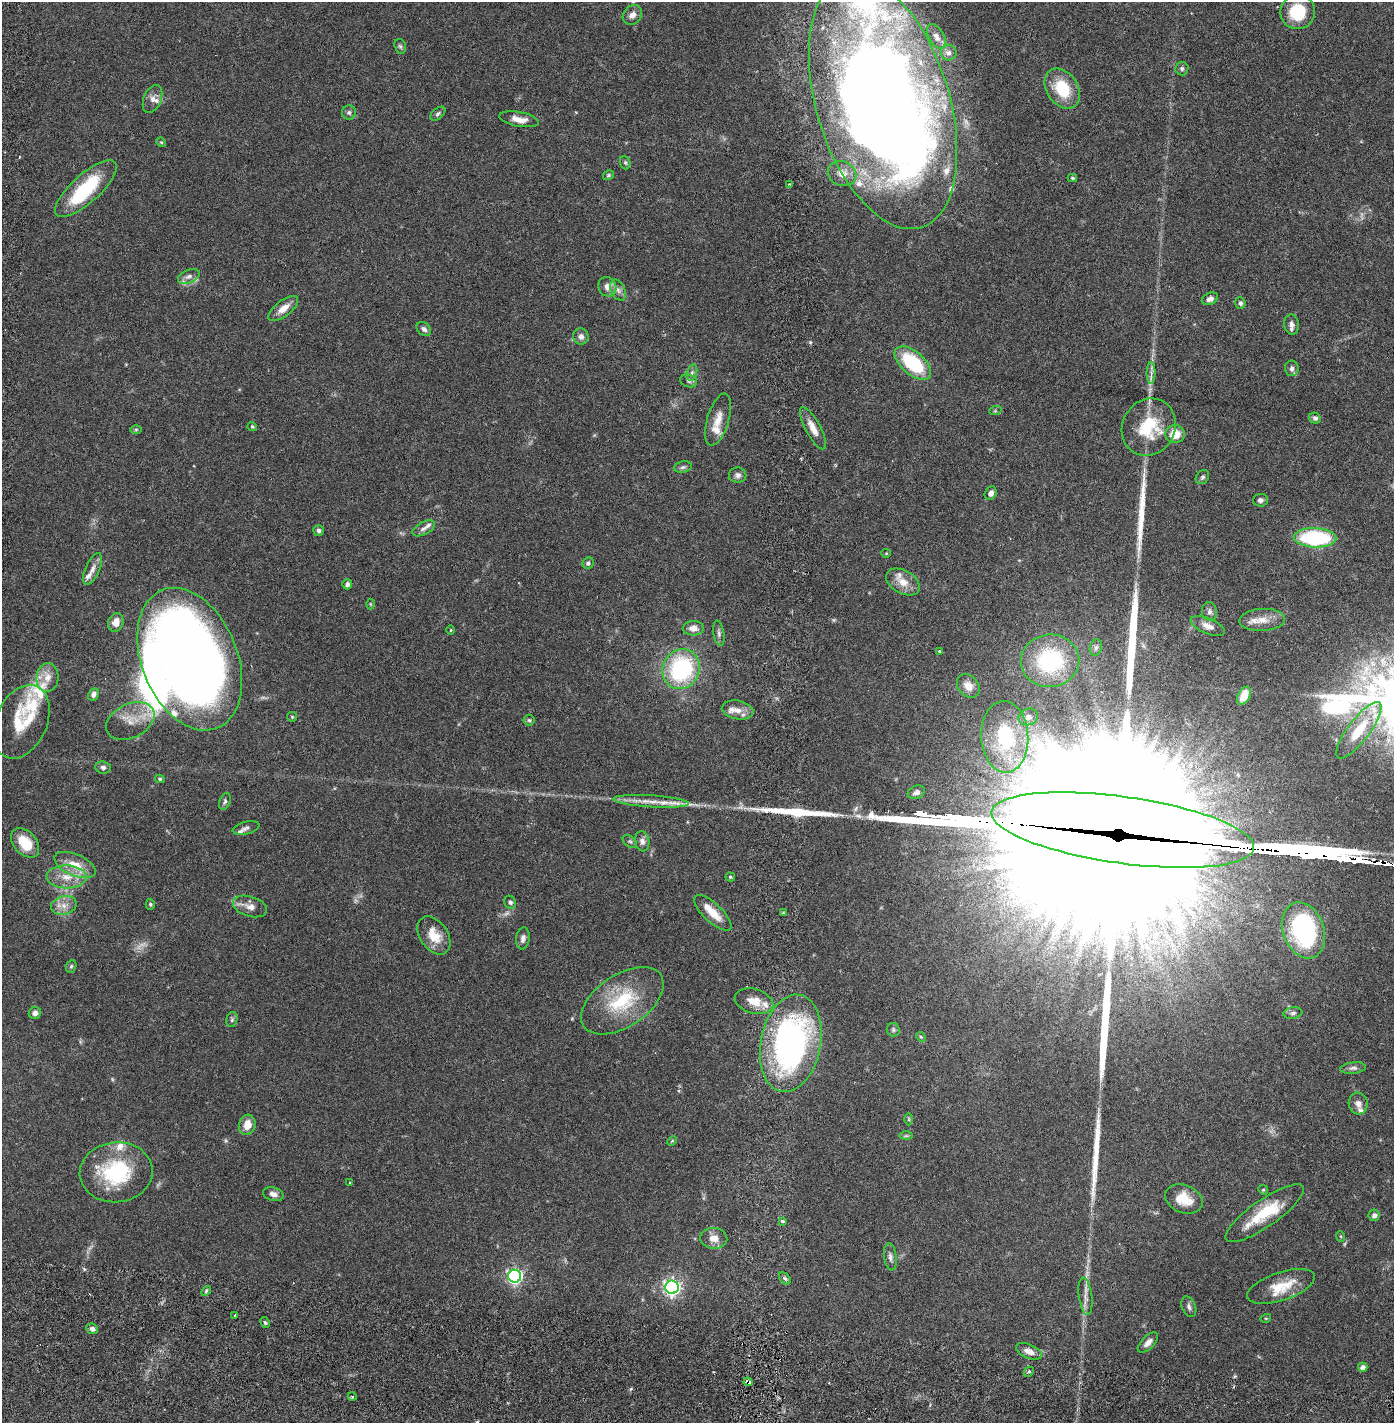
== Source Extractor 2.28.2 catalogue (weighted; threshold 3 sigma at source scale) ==
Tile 10 of 4 x 4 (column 2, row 3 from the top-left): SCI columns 1497-2888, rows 1509-2929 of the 5886 x 5856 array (HDU 1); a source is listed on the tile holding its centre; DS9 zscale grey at full resolution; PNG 1396 x 1425 px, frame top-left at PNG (2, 2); each listed source drawn as its Kron ellipse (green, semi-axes under 4 px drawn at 4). Shown black and unused: <1% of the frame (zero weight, under 2 of 6 exposures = <1% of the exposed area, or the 3 px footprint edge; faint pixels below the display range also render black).
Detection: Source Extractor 2.28.2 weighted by HDU 2 'WHT'; one run over the whole footprint, this tile lists its part. Background 0.0412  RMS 0.004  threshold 0.0162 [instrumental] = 3 sigma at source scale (4.09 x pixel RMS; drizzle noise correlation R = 1.36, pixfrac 0.8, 0.05/0.05 arcsec/px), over >= 5 px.
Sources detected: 185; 6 too faint to see at this stretch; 1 rendered entirely black (masked); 4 inside a brighter object's white glare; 7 long thin detections or spike segments (spike, bleed or trail) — neither listed nor drawn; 23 inside a brighter listed object's ellipse — not listed separately; the other 144 listed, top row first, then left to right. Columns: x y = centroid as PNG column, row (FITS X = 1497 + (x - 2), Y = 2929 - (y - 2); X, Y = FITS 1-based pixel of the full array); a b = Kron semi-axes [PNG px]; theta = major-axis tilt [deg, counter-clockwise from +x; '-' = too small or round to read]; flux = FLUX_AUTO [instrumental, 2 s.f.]
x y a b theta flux
1298 12 17 17 - 8.8
632 15 11 9 48 1.4
936 37 14 7 -58 1.4
400 46 7 5 -72 0.49
949 53 8 8 - 0.84
1182 69 7 6 - 0.54
1062 89 22 15 -56 9.4
153 99 15 8 67 1.5
883 103 130 66 -73 430
349 112 7 7 - 0.67
438 114 9 5 40 0.57
519 119 20 7 -10 2.2
161 142 5 4 - 0.27
625 163 7 5 -69 0.42
842 174 14 12 -23 2.6
609 175 6 4 32 0.38
1072 178 4 3 - 0.34
789 184 3 3 - 0.26
86 189 39 14 42 15
189 276 11 6 23 1
607 287 10 9 - 1.8
618 290 11 7 -66 1.2
1210 299 8 6 24 1
1240 303 5 5 - 0.59
283 309 18 8 38 2.6
1292 325 10 7 -85 1.1
424 329 8 6 -40 0.82
581 336 8 8 - 1.2
913 363 22 11 -41 16
1292 368 8 6 -89 0.93
692 373 8 5 71 0.64
1151 373 11 4 -90 0.91
689 381 9 6 -16 0.72
995 411 6 4 18 0.3
1315 418 6 5 - 0.66
718 420 27 11 73 3.3
252 427 5 4 - 0.29
1149 427 29 26 59 12
813 428 23 7 -62 2.6
136 429 5 3 - 0.28
1175 434 9 9 - 4.1
683 467 9 5 11 0.58
738 475 8 7 - 0.87
1202 477 8 6 50 0.54
991 493 7 5 59 1
1260 500 7 6 - 0.66
424 528 12 6 29 0.99
319 530 5 5 - 0.56
1315 538 21 9 -2 26
886 553 4 4 - 0.23
588 563 6 5 - 0.62
92 569 17 7 66 1.7
903 582 18 11 -29 3
347 584 5 5 - 0.66
370 604 5 3 - 0.21
1209 611 9 7 -84 0.87
1262 620 23 11 3 3.3
116 622 9 7 70 2.4
1208 626 18 8 -23 1.9
693 628 10 7 1 1.6
451 630 4 3 - 0.18
719 633 12 5 -80 0.77
1096 647 8 6 73 0.64
939 651 3 2 - 0.21
190 659 74 48 -68 380
1050 661 29 26 6 23
681 669 20 18 64 27
47 677 14 11 84 2.6
968 686 13 10 -48 2
93 694 6 5 - 0.88
1244 696 9 6 64 4.2
737 710 16 9 -9 2.3
292 717 5 5 - 0.29
1028 717 10 8 22 1.2
529 720 5 5 - 0.37
130 721 25 17 25 4.8
21 722 39 25 66 10
1359 730 34 11 53 7.3
1005 737 36 23 -87 19
103 767 7 6 - 0.79
160 779 5 3 - 0.35
916 792 9 6 24 0.92
225 801 8 5 69 0.53
651 801 38 6 -4 3.5
246 828 13 6 13 0.84
1123 830 133 33 -8 24000
630 841 8 5 -38 0.47
642 841 10 7 -80 1.1
25 843 17 11 -48 6.1
75 865 22 10 -23 4.5
67 877 20 11 -2 4.3
730 877 5 4 - 0.36
510 902 6 5 - 0.62
150 904 5 4 - 0.32
64 905 13 9 13 2.1
250 906 17 10 -17 2
713 913 24 9 -43 3.9
783 913 4 4 - 0.31
1304 930 29 20 -70 30
434 935 21 14 -56 4.7
523 938 11 6 81 1
71 966 6 5 - 0.37
622 1001 46 26 34 15
754 1001 20 12 -16 3.6
35 1013 6 5 - 1
1293 1013 9 6 8 0.73
232 1019 7 5 76 0.48
893 1030 6 6 - 0.5
921 1037 5 4 - 0.26
791 1043 49 30 79 72
1353 1068 13 5 6 0.78
1358 1103 11 9 -76 1.3
909 1119 6 4 90 0.29
247 1125 10 8 74 2.8
906 1136 7 4 1 0.38
672 1141 5 3 - 0.25
116 1172 36 30 5 20
350 1183 4 3 - 0.18
1263 1190 5 4 - 0.31
273 1194 10 6 -16 1.1
1184 1199 19 14 -22 4.6
1264 1213 47 13 35 11
1374 1215 6 5 - 0.83
782 1221 4 3 - 0.46
1340 1236 5 3 - 0.23
714 1238 13 10 -4 2.3
890 1257 13 6 -83 1
515 1276 6 6 - 65
785 1278 7 5 -48 0.5
1281 1286 35 14 18 6.4
672 1287 7 6 - 89
206 1291 6 3 47 0.33
1085 1296 19 6 -82 1.7
1189 1307 11 6 -67 0.87
235 1315 3 3 - 0.26
1266 1318 5 3 - 0.22
265 1322 6 4 -62 0.41
92 1329 6 5 - 0.87
1148 1342 13 6 44 1.3
1029 1351 14 7 -22 2.1
1363 1367 4 4 - 1.3
1029 1372 5 3 - 0.35
748 1382 4 3 - 0.86
352 1396 4 3 - 0.25
Overlapping masked pixels (flux is a lower limit): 2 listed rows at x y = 1123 830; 748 1382
Isophote crosses this tile's border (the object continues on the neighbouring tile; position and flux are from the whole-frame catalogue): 2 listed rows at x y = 883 103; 1123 830